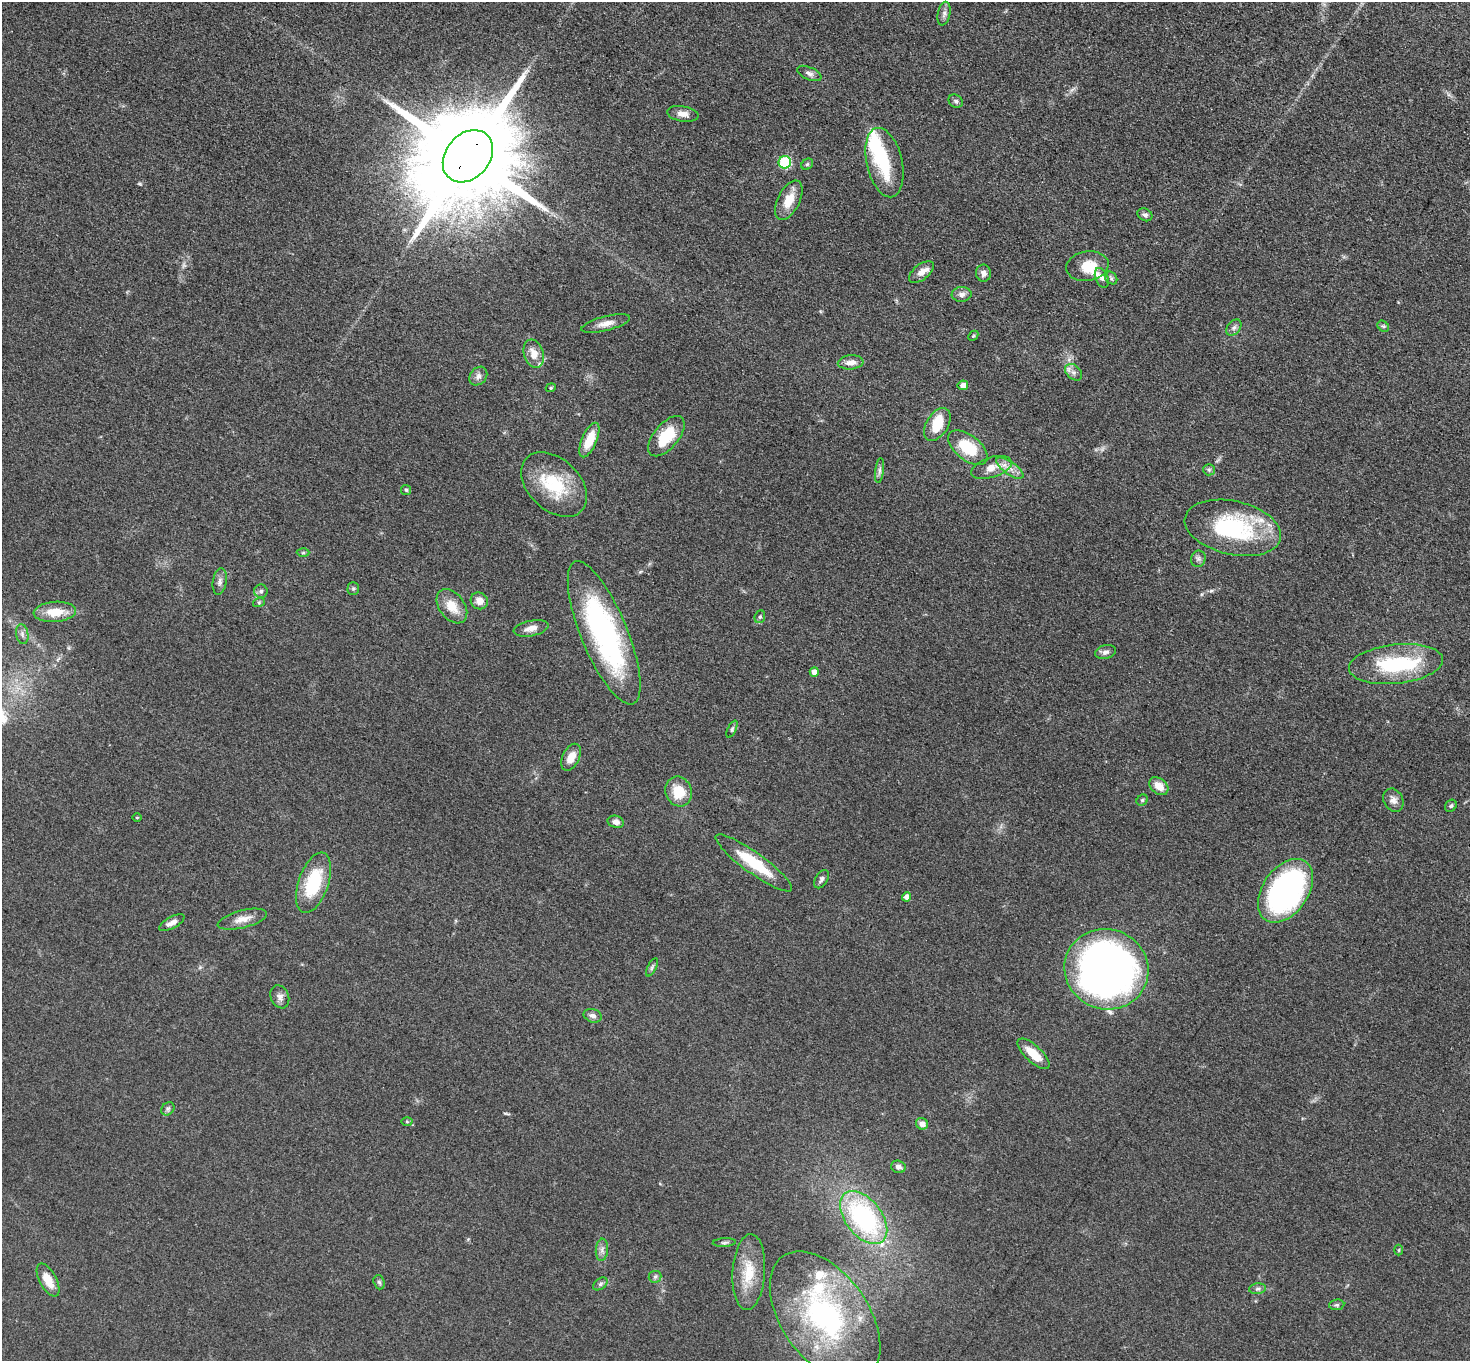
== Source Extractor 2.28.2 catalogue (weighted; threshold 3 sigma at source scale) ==
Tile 10 of 4 x 4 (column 2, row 3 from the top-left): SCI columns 1481-2948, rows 1520-2878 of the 5892 x 5896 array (HDU 1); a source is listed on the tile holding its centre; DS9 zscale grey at full resolution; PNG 1472 x 1363 px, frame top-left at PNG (2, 2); each listed source drawn as its Kron ellipse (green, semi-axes under 4 px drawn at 4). Shown black and unused: <1% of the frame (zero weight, under 3 of 5 exposures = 1% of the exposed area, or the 3 px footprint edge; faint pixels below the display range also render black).
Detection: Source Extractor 2.28.2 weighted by HDU 2 'WHT'; one run over the whole footprint, this tile lists its part. Background 0.0484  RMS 0.0054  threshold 0.0241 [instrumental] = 3 sigma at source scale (4.5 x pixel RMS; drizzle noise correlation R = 1.50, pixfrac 1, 0.05/0.05 arcsec/px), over >= 5 px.
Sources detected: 100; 3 inside a brighter object's white glare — neither listed nor drawn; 7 inside a brighter listed object's ellipse — not listed separately; the other 90 listed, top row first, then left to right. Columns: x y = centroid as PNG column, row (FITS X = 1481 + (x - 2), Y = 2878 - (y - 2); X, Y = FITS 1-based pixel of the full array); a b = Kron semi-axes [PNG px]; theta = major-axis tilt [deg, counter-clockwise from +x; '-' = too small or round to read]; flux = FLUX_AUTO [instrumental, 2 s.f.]
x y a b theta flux
944 14 12 6 78 2.3
809 73 13 6 -24 2.1
956 101 7 6 - 1.2
683 114 16 7 -9 3.9
468 156 29 22 49 16000
785 162 6 6 - 42
884 163 35 18 -77 29
807 164 6 5 - 0.93
789 200 21 11 63 8.9
1145 215 8 6 -30 1.6
1087 266 21 15 8 12
921 272 15 7 39 4.2
983 273 8 7 - 2.5
1102 278 10 6 -67 2
1111 278 7 5 -49 1.1
962 294 10 7 5 2.6
606 323 25 7 14 5.1
1383 326 6 5 - 0.97
1234 328 9 6 48 1.8
973 336 6 4 45 0.63
534 354 14 9 -71 6.4
851 362 13 7 5 3.8
1074 372 10 6 -41 2.2
478 376 10 8 49 2.4
963 385 5 5 - 3.8
551 388 5 4 - 0.69
937 424 18 11 58 12
666 436 24 12 50 20
589 440 18 7 67 13
968 448 23 12 -38 20
991 467 21 10 17 7
1010 468 16 6 -35 4.3
879 470 12 4 83 1.9
1209 470 6 5 - 0.98
554 484 38 25 -44 30
406 490 5 5 - 0.81
1233 528 49 27 -13 58
303 553 6 4 0 0.83
1198 559 8 7 - 1.7
220 581 13 7 81 2.4
353 588 6 5 - 0.98
261 591 7 6 - 1.4
479 601 9 8 - 4.7
259 602 6 4 19 0.69
452 606 19 12 -53 9.5
55 612 21 10 4 11
760 617 6 5 - 0.99
531 628 18 7 11 4.2
604 633 77 23 -68 110
22 634 10 6 -80 1.9
1106 652 10 7 14 2.1
1396 664 47 19 6 45
814 672 4 4 - 4.2
732 729 9 4 64 0.93
571 757 14 8 63 6.4
1159 786 11 7 -40 6.1
679 791 15 13 -71 13
1142 800 6 5 - 0.88
1393 800 12 9 -61 3.3
1451 806 6 5 - 1
137 818 5 3 - 0.48
616 822 8 6 -15 2.8
754 863 46 10 -36 24
821 879 10 6 60 1.7
313 883 31 15 71 30
1285 891 35 22 55 150
907 897 4 4 - 3.6
242 919 25 9 14 5.9
172 923 14 6 28 3.1
652 967 10 4 64 1.2
1106 969 42 40 -21 330
280 997 12 9 -68 2.9
593 1016 9 6 -17 2
1033 1054 20 8 -43 10
168 1109 7 6 - 1.2
407 1122 5 3 - 0.58
922 1124 6 5 - 3.3
898 1167 7 6 - 2.2
864 1217 30 18 -52 79
724 1242 11 4 4 1.2
602 1250 11 6 85 2.4
1399 1250 5 3 - 0.58
749 1272 38 16 86 17
655 1277 6 6 - 1.2
48 1280 18 8 -62 8.7
379 1282 7 5 -71 1.2
600 1284 8 5 36 1.2
1257 1289 8 5 6 1.4
1337 1305 7 5 6 1.1
825 1317 74 43 -55 110
Overlapping masked pixels (flux is a lower limit): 1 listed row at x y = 468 156